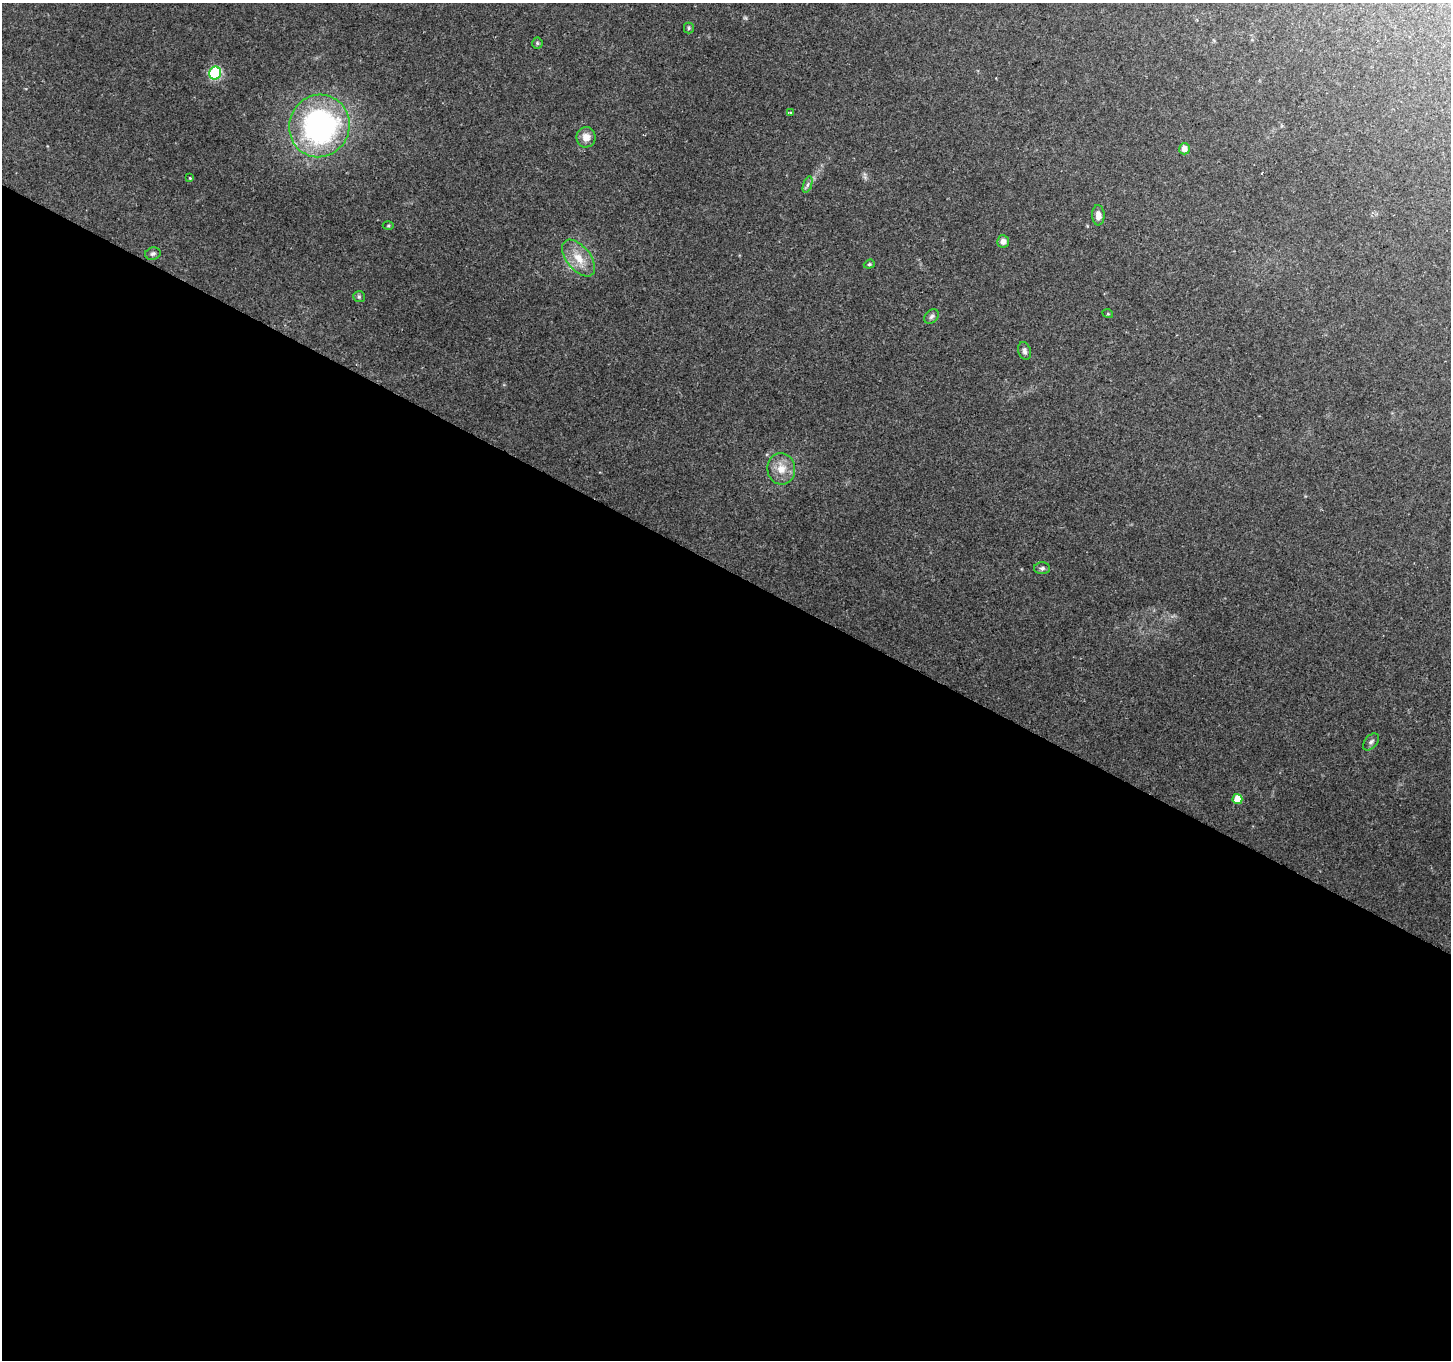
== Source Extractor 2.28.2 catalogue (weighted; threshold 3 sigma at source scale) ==
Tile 14 of 4 x 4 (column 2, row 4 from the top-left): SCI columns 1451-2899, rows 198-1555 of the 5806 x 5894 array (HDU 1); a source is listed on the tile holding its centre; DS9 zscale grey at full resolution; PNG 1453 x 1362 px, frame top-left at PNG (2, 3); each listed source drawn as its Kron ellipse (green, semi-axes under 4 px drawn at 4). Shown black and unused: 58% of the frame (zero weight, under 2 of 3 exposures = <1% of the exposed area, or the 3 px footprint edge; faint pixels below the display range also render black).
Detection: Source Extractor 2.28.2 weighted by HDU 2 'WHT'; one run over the whole footprint, this tile lists its part. Background 0.15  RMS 0.0076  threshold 0.034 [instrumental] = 3 sigma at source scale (4.5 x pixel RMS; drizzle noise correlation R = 1.50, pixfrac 1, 0.0396/0.0396 arcsec/px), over >= 5 px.
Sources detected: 23; all 23 listed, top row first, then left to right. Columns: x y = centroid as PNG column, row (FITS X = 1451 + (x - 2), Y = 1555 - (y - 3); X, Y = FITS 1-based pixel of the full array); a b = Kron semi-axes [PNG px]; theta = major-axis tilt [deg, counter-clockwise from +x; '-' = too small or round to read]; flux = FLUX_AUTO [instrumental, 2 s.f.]
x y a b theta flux
689 28 5 5 - 1
537 43 5 5 - 1.1
215 73 6 6 - 81
790 113 4 3 - 3.6
319 126 31 30 - 180
586 137 10 9 - 6.6
1184 149 6 5 - 5.1
190 178 3 3 - 0.76
807 185 9 4 71 1.9
1098 215 10 6 -87 5.5
388 226 5 3 - 0.84
1003 241 6 6 - 4.1
153 254 8 6 16 1.8
579 258 21 12 -51 14
869 264 5 4 - 1.1
359 297 6 5 - 1.4
1108 314 5 3 - 0.73
931 317 8 6 46 2.2
1024 351 9 6 -72 2.4
781 469 16 14 -84 11
1042 568 8 6 1 2
1371 742 10 6 48 2
1237 799 5 5 - 12